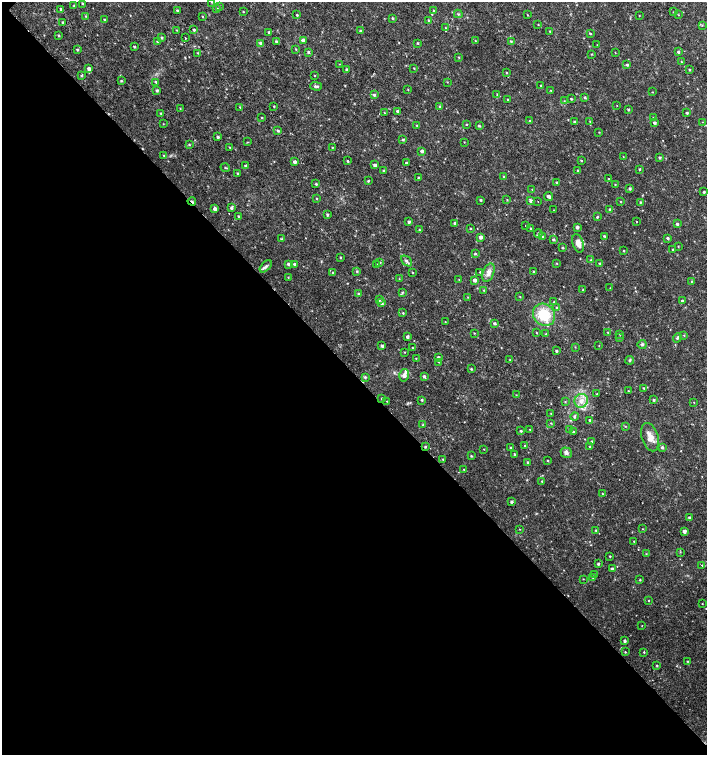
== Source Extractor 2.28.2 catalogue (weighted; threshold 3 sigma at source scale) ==
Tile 14 of 4 x 4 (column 2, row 4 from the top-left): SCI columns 1636-3044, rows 1-1506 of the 6025 x 6031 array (HDU 1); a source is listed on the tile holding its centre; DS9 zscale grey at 2 x 2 block average (1 PNG px = mean of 2 x 2 image px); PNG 709 x 757 px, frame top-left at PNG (2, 2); each listed source drawn as its Kron ellipse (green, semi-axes under 4 px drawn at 4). Shown black and unused: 51% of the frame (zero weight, under 2 of 3 exposures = <1% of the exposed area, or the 3 px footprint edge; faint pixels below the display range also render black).
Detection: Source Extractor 2.28.2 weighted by HDU 2 'WHT'; one run over the whole footprint, this tile lists its part. Background 0.0181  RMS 0.0033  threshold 0.0151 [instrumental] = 3 sigma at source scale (4.5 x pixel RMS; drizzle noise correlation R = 1.50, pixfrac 1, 0.0396/0.0396 arcsec/px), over >= 5 px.
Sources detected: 303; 6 cosmic-ray / hot-pixel residue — neither listed nor drawn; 4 inside a brighter listed object's ellipse — not listed separately; the other 293 listed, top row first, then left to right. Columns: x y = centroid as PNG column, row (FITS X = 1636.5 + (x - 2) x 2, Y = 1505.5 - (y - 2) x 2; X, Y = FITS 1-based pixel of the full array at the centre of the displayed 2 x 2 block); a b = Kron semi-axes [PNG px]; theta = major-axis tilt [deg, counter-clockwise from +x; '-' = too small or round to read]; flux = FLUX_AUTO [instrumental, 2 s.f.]
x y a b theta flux
212 2 3 2 - 0.7
82 3 3 2 - 0.61
74 6 3 2 - 0.46
220 7 3 2 - 0.56
61 9 3 2 - 0.82
216 9 3 3 - 1.4
177 10 3 3 - 0.83
243 11 3 2 - 0.36
434 11 3 2 - 0.49
673 12 3 2 - 0.48
458 14 4 3 - 0.92
297 15 2 2 - 0.6
528 15 2 2 - 0.44
678 15 3 2 - 0.4
85 16 3 2 - 0.39
202 16 3 2 - 0.54
639 16 2 2 - 0.36
393 18 3 2 - 0.91
104 20 3 2 - 0.52
428 20 3 2 - 0.62
63 22 3 2 - 0.74
538 25 3 2 - 0.36
702 25 3 2 - 0.56
445 28 3 2 - 0.42
177 30 3 2 - 0.45
194 30 3 2 - 1.1
361 31 3 3 - 1.2
550 31 2 2 - 0.7
269 32 3 3 - 1.4
590 34 3 2 - 0.58
58 35 3 2 - 0.86
162 38 3 3 - 1.1
186 38 2 2 - 3.2
303 40 3 3 - 2.7
475 40 3 2 - 0.33
276 41 2 2 - 1
511 41 3 3 - 0.81
157 42 3 2 - 0.61
261 43 4 3 - 2.1
417 43 3 2 - 0.74
597 45 3 2 - 0.46
134 46 2 2 - 0.74
296 49 3 2 - 0.43
77 50 3 2 - 0.77
309 52 3 3 - 1
678 52 3 3 - 1.1
198 53 3 2 - 0.54
615 53 2 2 - 0.31
591 54 3 2 - 0.44
459 57 3 2 - 0.56
682 62 3 2 - 0.48
339 64 3 2 - 0.3
627 65 3 2 - 0.97
414 68 2 2 - 0.53
89 69 3 3 - 2.6
347 69 3 2 - 0.98
690 70 3 2 - 0.72
507 73 2 2 - 0.62
81 75 4 3 - 0.82
315 76 2 2 - 0.37
121 81 3 2 - 0.86
156 82 3 3 - 1
447 82 2 2 - 0.32
541 85 2 2 - 0.89
316 86 6 3 -1 1.7
157 90 3 2 - 1.2
408 90 3 2 - 0.45
551 90 3 2 - 0.53
653 92 3 2 - 0.34
497 94 3 2 - 0.56
374 95 3 3 - 1.4
585 98 3 2 - 0.86
507 99 2 2 - 0.47
571 99 2 2 - 0.77
564 101 2 2 - 0.38
274 106 2 2 - 0.54
440 106 4 3 - 0.89
617 106 2 2 - 0.28
240 107 2 2 - 0.49
180 108 2 2 - 0.36
628 110 3 2 - 0.83
398 111 2 2 - 2.3
161 113 3 2 - 0.81
384 113 3 2 - 0.42
687 113 2 2 - 0.91
653 117 2 2 - 0.39
262 118 3 2 - 0.55
530 121 3 2 - 1.3
574 121 3 3 - 0.82
590 122 3 2 - 0.43
702 122 2 2 - 0.29
654 123 2 2 - 1.4
163 124 2 2 - 0.36
466 124 3 2 - 0.5
417 126 4 2 - 0.69
479 126 3 2 - 1.1
278 131 4 3 - 1.3
599 132 3 2 - 0.36
218 137 2 2 - 1.3
403 140 3 2 - 0.97
248 142 3 2 - 0.49
464 142 2 2 - 0.36
189 145 3 3 - 0.68
229 147 2 2 - 0.5
332 147 2 2 - 0.42
422 151 3 3 - 1.7
164 155 3 2 - 0.56
623 157 2 2 - 0.33
659 158 3 2 - 1.1
581 160 3 2 - 0.62
348 161 3 2 - 0.78
295 162 3 2 - 2.3
406 163 3 2 - 0.99
375 165 3 2 - 2.2
245 166 2 2 - 1.2
225 168 5 2 - 0.69
639 169 2 2 - 0.69
384 170 3 3 - 0.76
578 170 3 2 - 0.87
238 173 3 3 - 0.67
418 177 3 2 - 0.6
504 177 3 2 - 0.48
609 179 2 2 - 0.49
368 181 3 3 - 0.75
556 182 3 3 - 0.91
316 184 2 2 - 0.98
615 184 2 2 - 0.44
630 188 3 2 - 1.3
532 189 2 2 - 0.35
704 192 2 2 - 1
549 196 4 2 - 2.3
316 198 3 2 - 0.5
481 200 2 2 - 0.99
507 200 3 2 - 0.42
192 201 4 2 - 1.6
531 201 4 3 - 1.6
620 201 2 2 - 0.42
538 202 2 2 - 0.26
640 202 3 3 - 0.76
231 208 4 3 - 1.4
215 209 3 3 - 3
610 209 3 3 - 1.1
554 210 2 2 - 0.38
327 215 3 2 - 1.1
238 216 3 2 - 0.6
597 217 3 2 - 0.93
636 221 2 2 - 1.8
409 222 3 3 - 1.3
454 223 2 2 - 0.99
677 224 3 2 - 1.3
526 225 2 2 - 0.57
577 227 2 2 - 2.2
470 228 2 2 - 0.65
531 229 2 2 - 0.59
419 230 3 2 - 0.74
538 234 4 3 - 1.4
605 236 3 3 - 0.78
480 237 3 3 - 3
543 237 3 2 - 0.97
668 238 3 2 - 1.3
282 239 3 3 - 0.69
553 239 3 3 - 1
578 243 9 5 -72 4.9
678 246 2 2 - 0.42
562 248 3 2 - 0.7
673 250 3 3 - 0.69
624 251 2 2 - 0.54
475 254 3 3 - 0.87
340 257 3 2 - 0.59
591 260 3 2 - 0.57
406 261 6 3 -40 1.5
380 262 3 2 - 0.66
557 263 2 2 - 0.53
600 263 3 2 - 0.89
288 264 3 3 - 1.3
295 264 3 3 - 1.3
377 264 2 2 - 0.71
266 266 7 4 45 2
357 271 3 3 - 0.82
534 271 3 2 - 0.66
332 272 2 2 - 0.51
412 272 3 2 - 0.44
480 272 3 2 - 0.51
488 273 10 5 71 4
288 277 3 2 - 0.53
399 279 3 2 - 0.37
459 280 3 2 - 0.4
475 280 3 3 - 2.8
691 281 3 2 - 0.47
610 288 2 2 - 0.3
484 290 3 2 - 0.48
583 290 2 2 - 0.63
402 292 3 3 - 0.84
358 294 3 3 - 0.98
468 297 3 2 - 0.37
520 297 3 2 - 0.41
379 300 3 3 - 0.84
682 301 3 3 - 1.3
554 302 2 2 - 0.49
382 303 3 3 - 1.3
556 307 3 3 - 0.85
403 313 3 2 - 0.59
544 315 12 10 -46 25
445 322 2 2 - 0.34
494 323 3 3 - 1.2
608 332 2 2 - 0.55
474 333 2 2 - 0.46
536 333 2 2 - 0.46
546 334 3 2 - 0.47
620 335 2 2 - 0.39
684 335 3 2 - 0.48
407 337 3 3 - 1.5
619 337 3 2 - 0.52
677 338 5 3 - 1.1
642 344 4 4 - 1.2
382 346 3 3 - 1.3
599 346 2 2 - 0.31
575 347 3 2 - 0.42
412 348 2 2 - 0.32
556 351 2 2 - 1.1
404 352 2 2 - 0.45
438 357 2 2 - 0.99
416 358 2 2 - 0.41
510 360 2 2 - 0.51
630 360 4 3 - 1
439 362 3 2 - 0.35
471 369 2 2 - 0.76
404 375 6 4 75 2.9
424 376 3 3 - 1.7
365 377 3 3 - 1.1
644 388 3 2 - 0.78
628 391 3 2 - 0.53
597 394 2 2 - 0.42
516 395 2 2 - 0.35
382 398 3 2 - 0.76
422 400 3 2 - 0.88
654 400 3 2 - 0.96
387 401 2 2 - 0.31
581 401 7 6 - 5.3
565 402 3 2 - 0.52
694 402 2 2 - 0.95
551 414 2 2 - 0.34
574 416 4 3 - 1.2
590 420 2 2 - 0.79
551 423 3 2 - 0.44
423 425 2 2 - 0.51
625 426 3 2 - 0.44
530 429 2 2 - 0.41
570 430 3 2 - 0.91
521 431 3 2 - 1.1
573 432 3 3 - 1.1
650 437 14 8 -73 7.6
592 442 3 3 - 1.2
525 446 2 2 - 0.53
425 447 3 2 - 0.96
589 447 2 2 - 0.47
662 447 3 3 - 1.3
510 448 3 3 - 0.65
484 449 2 2 - 0.34
566 453 6 5 - 2.7
514 454 3 2 - 0.74
471 456 3 2 - 0.68
443 459 3 2 - 0.54
548 461 3 2 - 0.55
528 462 3 3 - 0.78
464 469 2 2 - 0.32
542 481 3 2 - 0.63
602 494 2 2 - 0.41
511 502 2 2 - 1.3
689 518 3 3 - 1.3
520 529 2 2 - 0.32
643 529 2 2 - 0.31
596 530 2 2 - 0.84
684 531 3 2 - 3
634 541 2 2 - 0.38
680 552 3 2 - 0.46
646 554 3 2 - 0.46
610 556 2 2 - 0.5
598 564 2 2 - 1.1
702 565 3 2 - 0.84
612 569 3 2 - 1.8
595 575 3 3 - 1.6
593 578 3 2 - 0.3
583 579 3 2 - 0.36
640 580 2 2 - 0.65
648 601 2 2 - 0.32
702 604 2 2 - 0.33
642 626 2 2 - 0.33
625 641 3 2 - 1.6
625 652 2 2 - 0.56
644 652 2 2 - 0.65
687 661 2 2 - 0.53
657 666 2 2 - 0.7
Overlapping masked pixels (flux is a lower limit): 2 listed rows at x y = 192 201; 425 447
Isophote crosses this tile's border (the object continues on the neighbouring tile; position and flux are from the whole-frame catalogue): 1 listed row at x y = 212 2
Diffuse or blended objects may show on this block-average render without a row.